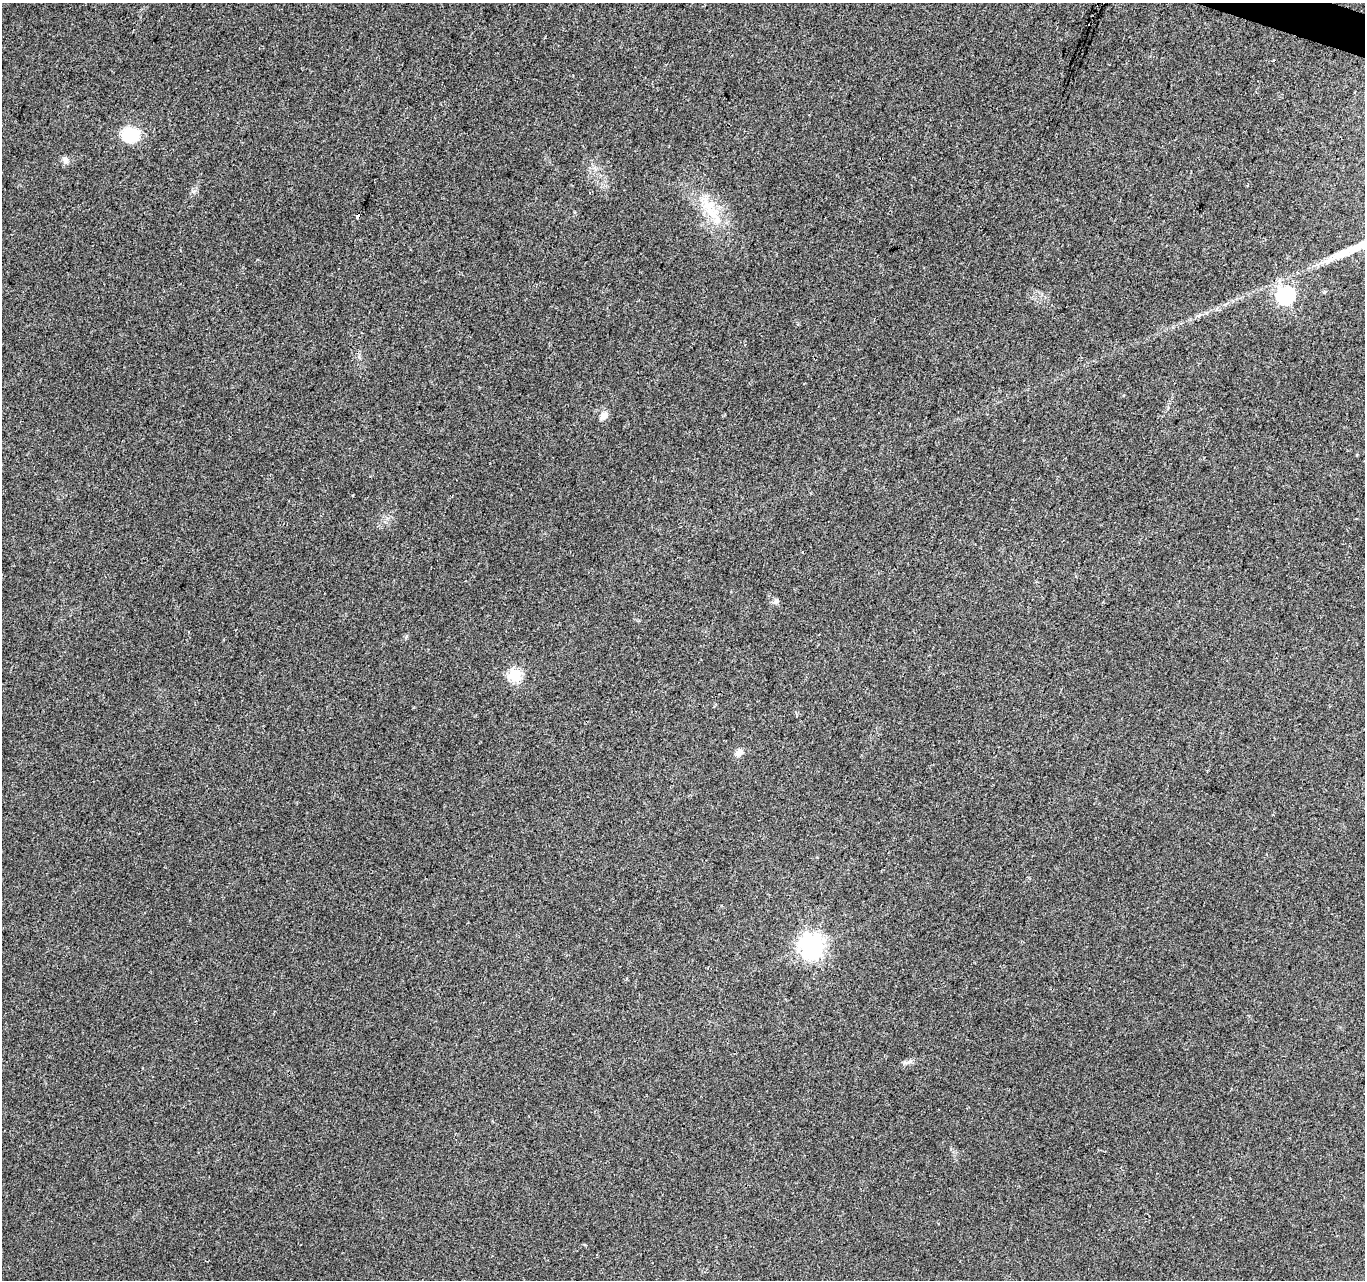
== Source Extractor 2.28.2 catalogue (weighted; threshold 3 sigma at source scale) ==
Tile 10 of 4 x 4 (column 2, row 3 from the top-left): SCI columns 1371-2733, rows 1556-2833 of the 5458 x 5603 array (HDU 1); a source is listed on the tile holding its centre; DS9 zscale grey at full resolution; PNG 1367 x 1282 px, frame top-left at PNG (2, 3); no overlay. Shown black and unused: <1% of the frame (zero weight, under 2 of 3 exposures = <1% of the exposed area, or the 3 px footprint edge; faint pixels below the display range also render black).
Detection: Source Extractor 2.28.2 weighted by HDU 2 'WHT'; one run over the whole footprint, this tile lists its part. Background 0.032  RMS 0.0057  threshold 0.0256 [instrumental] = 3 sigma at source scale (4.5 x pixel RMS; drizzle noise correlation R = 1.50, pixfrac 1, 0.0396/0.0396 arcsec/px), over >= 5 px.
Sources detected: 12; all 12 listed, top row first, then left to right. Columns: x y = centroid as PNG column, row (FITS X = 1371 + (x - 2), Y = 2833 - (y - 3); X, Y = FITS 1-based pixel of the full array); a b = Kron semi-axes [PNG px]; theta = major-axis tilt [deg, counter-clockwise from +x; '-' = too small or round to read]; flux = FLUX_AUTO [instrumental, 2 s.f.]
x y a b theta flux
131 135 13 11 1 25
65 160 9 7 -69 2.3
713 213 43 13 -55 20
358 216 4 3 - 24
1324 292 6 4 46 0.71
1285 295 8 7 - 150
604 416 12 8 43 3.3
776 601 9 5 39 1.4
515 675 6 6 - 61
739 752 10 8 62 3
811 946 9 8 - 400
908 1062 15 5 22 2.1
Overlapping masked pixels (flux is a lower limit): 1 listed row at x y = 358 216
Unlisted compact peaks at least as high as the median listed source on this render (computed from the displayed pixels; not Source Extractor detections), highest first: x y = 193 191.